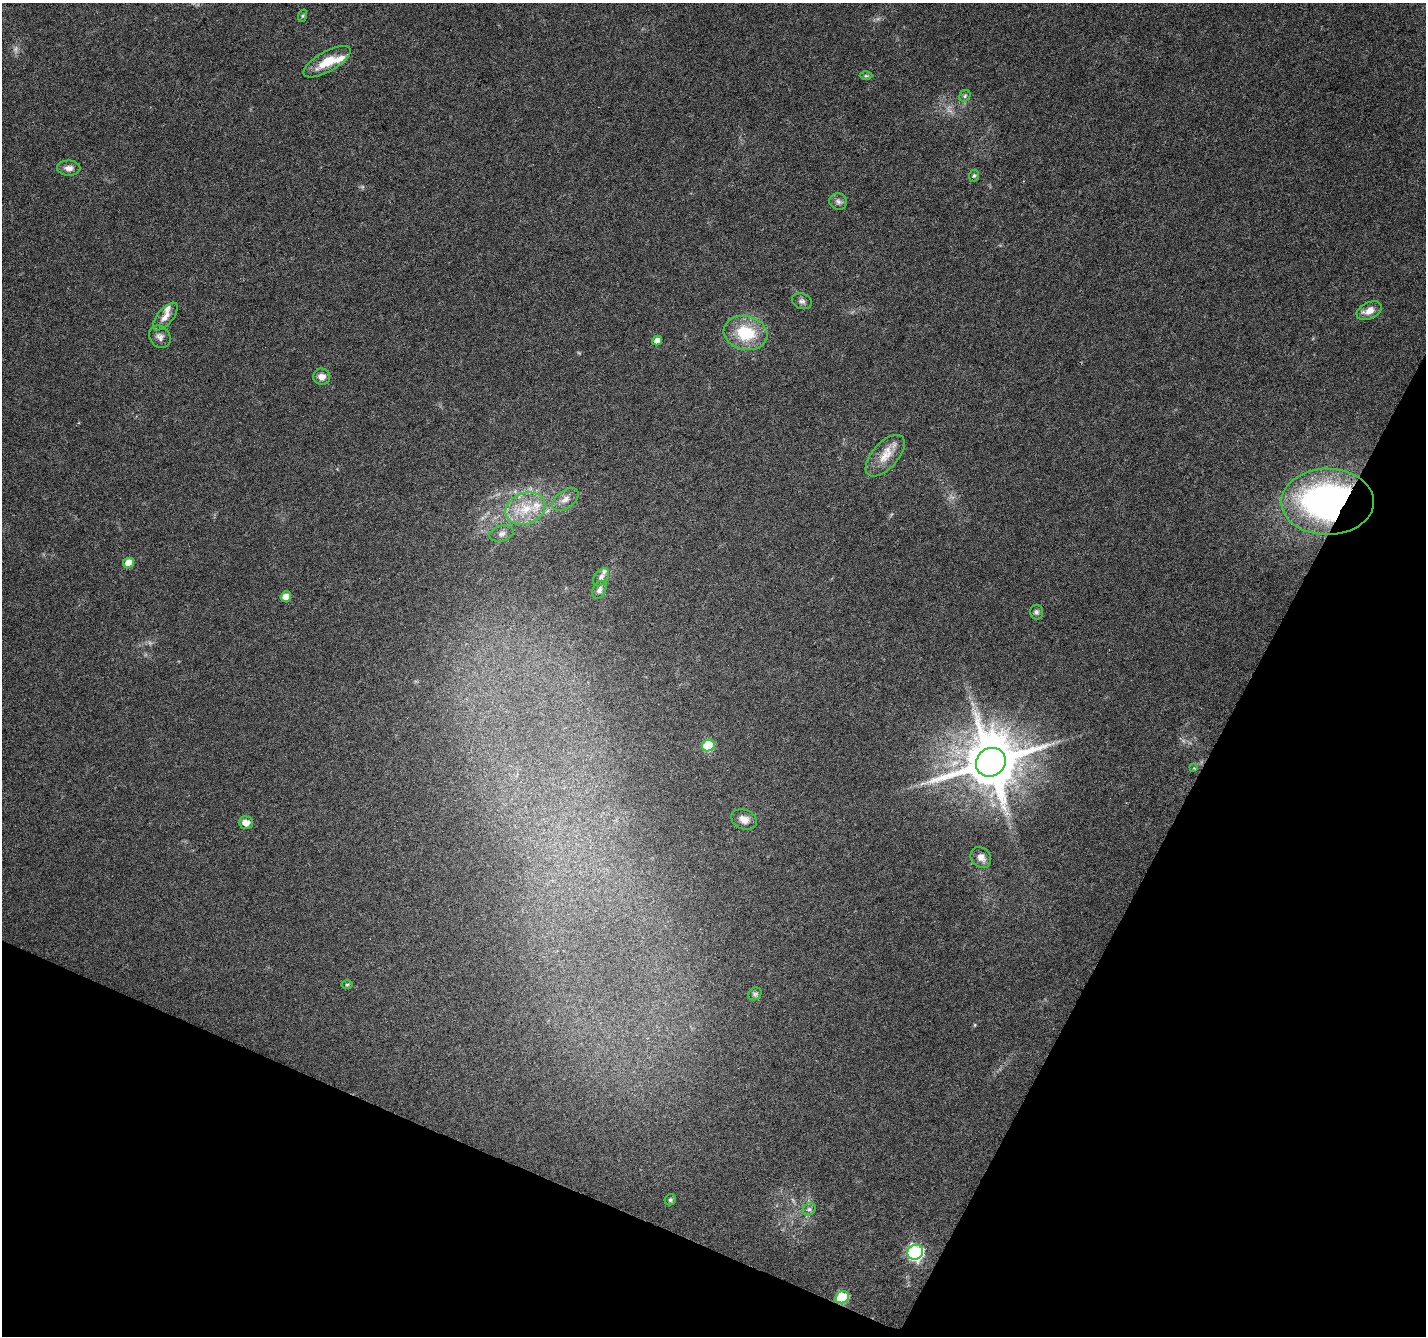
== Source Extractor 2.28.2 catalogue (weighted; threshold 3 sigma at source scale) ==
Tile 15 of 4 x 4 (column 3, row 4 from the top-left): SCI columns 2853-4276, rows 270-1603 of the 5699 x 5809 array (HDU 1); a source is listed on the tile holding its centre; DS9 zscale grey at full resolution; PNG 1428 x 1338 px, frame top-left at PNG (2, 3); each listed source drawn as its Kron ellipse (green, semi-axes under 4 px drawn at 4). Shown black and unused: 23% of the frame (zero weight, under 3 of 6 exposures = <1% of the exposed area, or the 3 px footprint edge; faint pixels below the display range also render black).
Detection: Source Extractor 2.28.2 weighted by HDU 2 'WHT'; one run over the whole footprint, this tile lists its part. Background 0.0499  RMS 0.0034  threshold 0.0137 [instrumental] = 3 sigma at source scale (4.09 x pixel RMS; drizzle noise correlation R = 1.36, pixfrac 0.8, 0.0396/0.0396 arcsec/px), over >= 5 px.
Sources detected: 42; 2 too faint to see at this stretch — neither listed nor drawn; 4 inside a brighter listed object's ellipse — not listed separately; the other 36 listed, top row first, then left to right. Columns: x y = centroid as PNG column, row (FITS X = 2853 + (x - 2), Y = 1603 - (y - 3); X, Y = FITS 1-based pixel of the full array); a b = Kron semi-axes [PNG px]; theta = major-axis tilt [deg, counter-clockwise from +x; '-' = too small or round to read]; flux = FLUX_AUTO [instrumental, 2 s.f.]
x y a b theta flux
302 16 6 4 71 0.45
327 62 26 10 29 7.1
866 76 6 4 0 0.44
965 96 6 5 - 0.51
69 168 11 7 -2 1.8
974 176 6 5 - 0.47
838 201 9 8 - 1.1
802 301 10 7 -20 1.1
1369 311 13 8 24 2.9
165 317 17 7 50 2.4
746 333 22 17 -12 13
160 337 12 10 -51 1.6
657 341 5 4 - 2.4
322 377 8 8 - 2.1
885 456 25 13 48 5.3
565 499 15 8 37 2.3
1327 502 46 33 0 96
525 509 20 15 22 8.6
502 534 12 8 13 1.6
129 563 5 5 - 4.3
601 577 10 6 55 1.3
599 590 9 6 64 1.1
286 597 5 5 - 2.9
1036 612 7 6 - 0.71
708 746 6 5 - 16
991 762 15 14 - 2000
1194 768 4 4 - 0.26
744 819 13 9 -23 2.2
246 823 7 6 - 2.5
981 857 11 9 -48 1.9
347 985 6 4 1 0.39
755 994 7 6 - 0.69
670 1200 6 5 - 0.55
809 1209 7 6 - 0.75
915 1252 8 7 - 69
842 1297 7 6 - 20
Overlapping masked pixels (flux is a lower limit): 1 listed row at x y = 1327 502